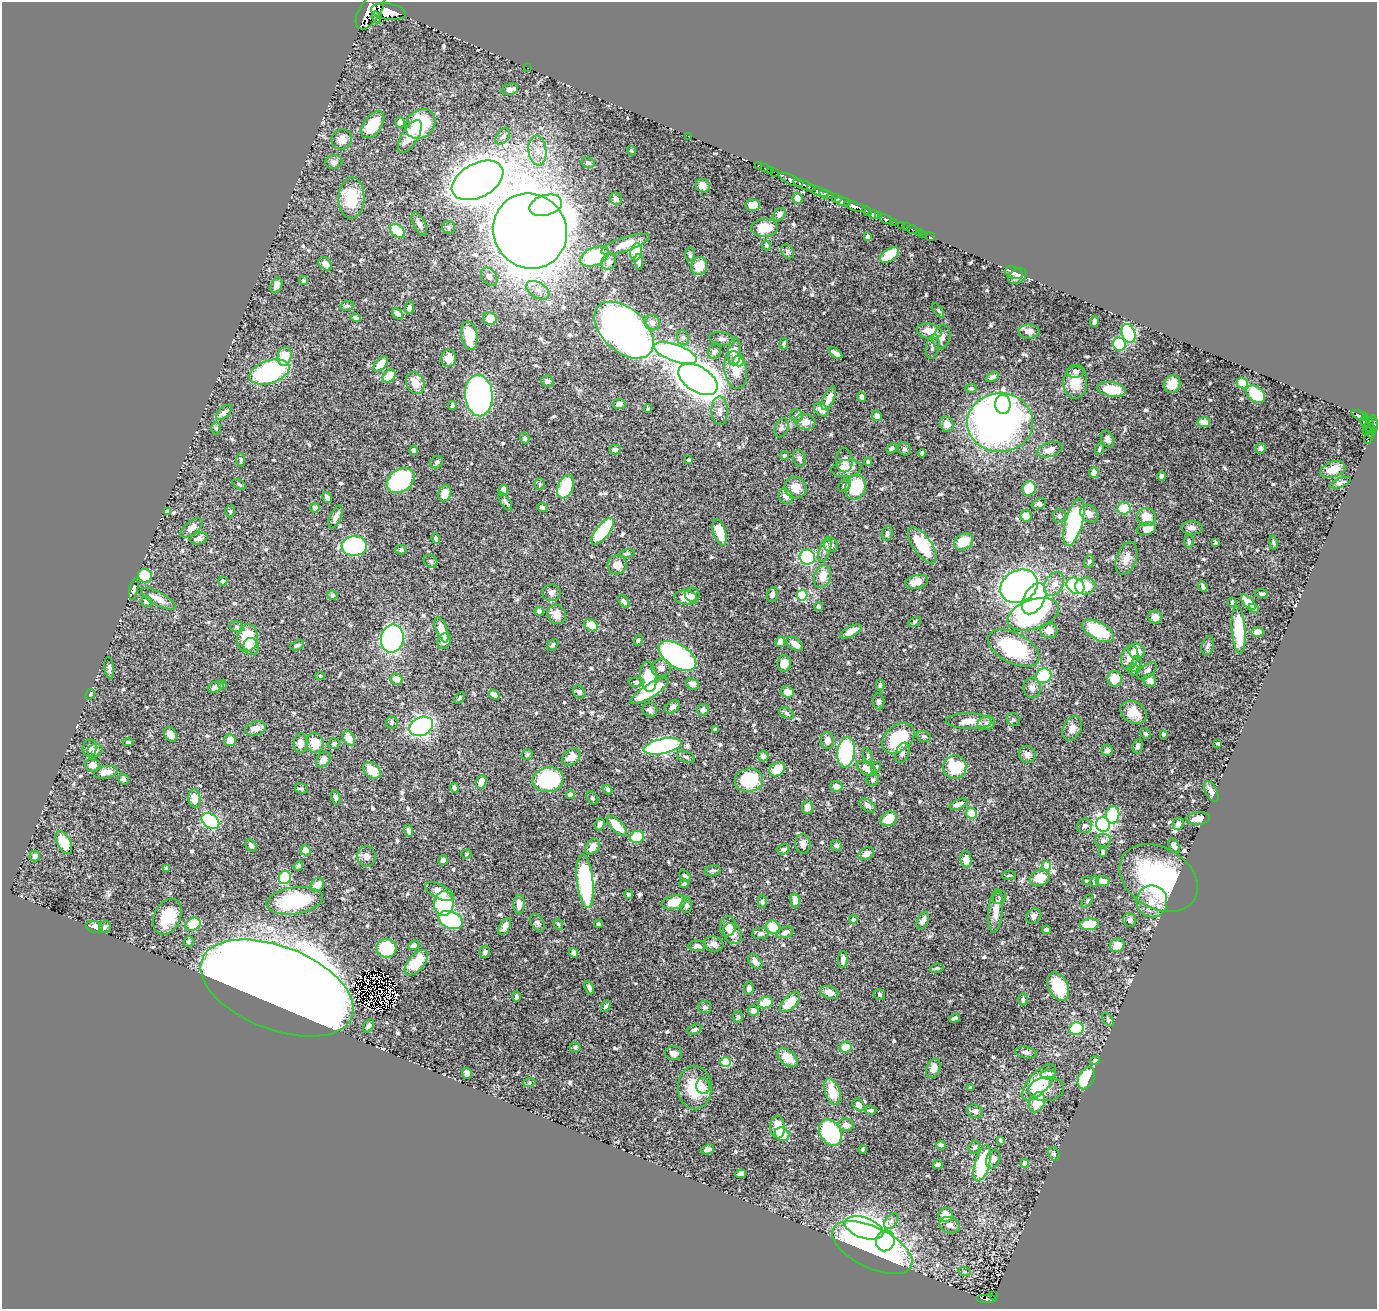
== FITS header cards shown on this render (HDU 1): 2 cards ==
NAXIS1  =                 1375
NAXIS2  =                 1307

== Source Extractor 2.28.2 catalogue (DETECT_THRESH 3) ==
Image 1375 x 1307 px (HDU 1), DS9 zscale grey, 1 PNG px = 1 image px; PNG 1379 x 1311 px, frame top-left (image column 1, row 1307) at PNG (2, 2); each listed source drawn as its Kron ellipse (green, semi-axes under 4 px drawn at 4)
Background 0.954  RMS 0.015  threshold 0.0461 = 3 sigma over >= 5 px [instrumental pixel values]
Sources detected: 624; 5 with non-positive FLUX_AUTO (blend fragments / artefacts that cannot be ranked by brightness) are neither listed nor drawn; of the other 619, the 500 brightest by FLUX_AUTO listed and drawn (119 fainter detections omitted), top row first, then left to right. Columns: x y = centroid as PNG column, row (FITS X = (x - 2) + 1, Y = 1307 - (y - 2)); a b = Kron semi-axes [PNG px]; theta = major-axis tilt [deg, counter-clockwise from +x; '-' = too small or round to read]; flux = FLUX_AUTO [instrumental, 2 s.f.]
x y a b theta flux
370 11 21 10 58 6400
388 12 17 8 -9 3500
376 17 6 4 -70 300
527 68 2 2 - 2.5
510 89 8 5 15 5.8
400 122 5 4 - 4.7
420 124 16 13 44 60
373 125 15 9 54 31
410 136 18 8 59 14
503 136 9 6 54 2.9
688 136 2 2 - 8.1
342 140 10 10 - 7.8
537 151 15 9 -84 11
631 151 5 4 - 1.5
334 162 8 7 - 4.5
588 163 7 5 -11 2
758 165 3 2 - 28
764 168 2 2 - 16
771 170 3 2 - 31
774 172 2 2 - 14
477 180 28 17 28 2600
791 180 13 4 -26 1200
804 185 12 3 -21 990
703 186 7 6 - 7.2
818 191 11 4 -22 290
827 194 7 4 -13 850
351 198 20 13 88 38
797 198 5 5 - 7.4
836 198 5 3 - 320
616 199 6 6 - 3.9
843 201 8 4 -9 520
546 205 17 10 16 110
753 205 7 6 - 9.8
855 207 11 4 -19 1500
867 211 5 4 - 530
779 214 7 5 52 4.3
873 214 5 4 - 900
878 216 4 3 - 480
886 219 7 3 -22 330
893 222 4 3 - 84
419 224 13 6 -62 4.4
902 225 3 3 - 41
448 227 6 6 - 2.2
906 227 3 2 - 20
765 228 13 9 4 26
912 229 5 3 - 18
397 231 8 5 -38 36
530 231 38 36 -58 3400
919 232 2 2 - 5.3
922 234 2 2 - 9.3
867 237 4 3 - 2.5
930 237 5 2 - 10
625 244 25 7 18 15
766 245 5 4 - 1.9
787 251 7 6 - 2.2
636 252 8 6 78 40
690 254 7 5 89 2.3
889 255 10 6 35 19
594 256 15 9 23 76
609 262 8 7 - 4.2
639 262 8 4 -83 3.2
325 264 8 5 -47 5.5
699 266 9 8 - 18
1014 273 9 6 -18 3.2
1017 276 10 7 34 7.2
489 277 10 7 -52 5.1
304 281 4 4 - 1.7
276 285 8 5 69 5.5
538 290 13 7 -32 6.8
347 306 7 5 11 2.1
409 308 6 4 84 3.1
938 310 8 4 -54 1.6
398 314 6 4 -44 4.1
356 318 5 4 - 2.2
490 319 7 6 - 22
1094 321 5 3 - 4
652 323 8 7 - 4.3
624 330 35 21 -42 780
929 331 12 7 -10 12
1029 331 10 7 -2 5.8
1128 333 9 6 -70 92
469 336 14 8 -80 24
942 337 12 8 73 7.6
683 338 7 6 - 2.9
722 339 12 6 -12 4.1
784 344 6 4 79 2
1119 344 7 6 - 40
933 346 12 6 78 4.3
714 352 7 6 - 3
734 352 13 6 87 11
675 353 22 8 -20 310
836 353 8 3 -37 4.4
285 356 9 7 80 23
449 358 8 7 - 10
738 361 5 5 - 36
381 364 9 5 45 16
736 370 19 11 -80 18
1076 371 9 6 4 3.3
269 372 21 11 18 130
389 376 7 5 46 20
992 377 7 4 27 3.1
698 379 22 12 -32 1400
547 381 6 5 - 3.3
1075 382 16 12 87 18
415 383 11 9 -66 16
1242 383 6 5 - 21
1172 384 9 7 66 13
971 388 6 4 1 1.7
1112 389 14 7 -10 25
1256 394 11 7 -39 39
479 395 21 14 -86 310
862 397 5 4 - 3.6
829 398 13 5 65 9.4
619 404 6 5 - 4
1003 404 9 8 - 68
452 406 4 3 - 1.6
648 409 4 3 - 1.9
821 410 8 5 -37 8.9
720 411 14 8 -90 6.9
224 412 10 5 42 3.7
1359 415 8 3 -22 160
797 416 6 6 - 2.4
877 416 5 5 - 3.2
1365 418 4 3 - 170
805 422 10 8 -10 7.4
1204 422 6 5 - 11
1365 422 5 3 - 90
1000 423 33 29 3 550
1374 423 8 4 -84 540
947 424 8 6 -66 8.1
1370 425 7 4 78 180
216 428 6 5 - 1.5
781 428 10 6 67 3
1367 430 4 2 - 130
1371 431 7 4 90 110
525 438 6 4 -74 2
1368 438 6 3 72 110
1107 439 9 6 -62 4.5
892 448 6 4 42 2.3
1260 448 5 5 - 2.7
615 449 5 5 - 4.4
904 449 7 6 - 2.3
1099 449 6 3 64 1.8
414 450 5 4 - 3.7
1050 450 13 7 17 8.8
922 453 4 3 - 2.5
784 456 4 4 - 1.6
799 458 8 6 -74 3.4
241 460 7 4 -90 2
689 460 3 3 - 1.6
844 460 12 8 -89 4.5
437 462 6 5 - 2
868 462 4 3 - 1.8
846 469 15 8 7 14
1333 469 13 7 20 12
1094 472 5 5 - 6.7
1162 476 4 4 - 4.9
401 480 15 11 35 94
1340 483 11 4 21 3.1
239 484 7 4 -32 1.8
540 484 6 5 - 1.6
844 486 7 5 42 2
566 487 12 7 67 67
856 487 12 10 69 43
795 488 11 10 - 12
1029 488 7 6 - 33
503 490 6 4 67 8.5
445 493 8 6 70 11
786 496 8 6 -40 5.6
327 498 6 4 -58 2.8
505 502 10 4 -56 2.6
1039 504 7 5 17 2.9
315 508 4 4 - 3
542 508 5 4 - 2.6
1124 508 6 6 - 25
167 511 4 3 - 1.9
230 511 6 4 71 1.6
1089 514 10 8 -42 7.3
1026 516 6 5 - 7.5
1059 516 7 6 - 2.8
336 517 12 5 66 4.6
1146 517 9 9 - 18
1074 522 24 8 75 110
192 528 13 6 39 6.2
1192 528 11 6 -1 5.3
1146 529 10 6 13 9.7
603 531 16 6 51 64
720 532 14 6 -74 20
887 533 7 5 80 3.2
199 538 9 5 17 3.8
436 538 5 4 - 2.2
964 542 10 7 37 19
1189 542 6 5 - 1.8
1215 543 3 3 - 1.6
1273 543 7 3 -80 1.6
831 545 7 7 - 3.9
922 545 21 9 -55 47
354 546 12 10 4 140
825 549 13 5 72 4.8
401 550 5 5 - 2.2
627 554 8 4 9 1.6
807 557 8 7 - 96
1126 558 17 10 71 8.8
431 561 7 6 - 2.4
1089 561 6 5 - 1.9
617 565 9 9 - 9.5
145 576 7 6 - 34
822 576 11 8 73 13
223 581 4 4 - 2.5
917 582 11 6 16 8.8
1054 584 13 9 59 8.4
1019 586 19 15 30 310
1076 586 9 7 -34 87
1085 586 10 8 7 17
1203 587 5 4 - 3
134 589 11 4 78 2.7
551 593 9 8 - 4.2
772 594 7 5 73 3.5
1262 594 6 4 -6 2.4
332 595 5 4 - 1.5
692 595 7 7 - 5
802 595 5 5 - 64
686 598 11 7 -7 12
158 599 19 6 -28 10
1034 599 17 10 60 150
146 601 6 5 - 3
624 601 7 4 -55 2.8
1232 602 4 3 - 1.6
1248 602 9 4 -46 15
819 607 4 3 - 3.5
1254 608 5 4 - 2.5
539 611 5 4 - 2.3
557 614 10 9 - 10
1033 614 27 14 19 200
1155 617 7 6 - 6.2
914 622 7 4 28 1.5
591 625 7 5 -34 15
237 627 7 5 -17 2.1
442 630 13 5 -70 11
1049 630 8 7 - 8.9
1239 630 24 7 -86 41
851 631 12 5 27 9.1
1098 631 17 8 -29 56
1257 632 6 5 - 6.9
247 638 14 10 82 41
392 639 14 11 79 180
638 640 5 4 - 2
444 641 8 6 67 7.3
780 642 5 5 - 12
795 644 9 5 -35 8.6
297 645 7 4 25 2.2
553 645 7 5 50 2.2
251 646 9 7 -75 6
1208 646 10 6 72 3.2
1014 648 28 15 -28 89
1136 651 8 7 - 13
677 656 21 11 -32 280
1130 657 12 8 77 11
784 663 8 7 - 10
1136 664 8 5 74 2.5
109 668 11 4 -82 2.7
661 668 10 9 - 6.2
1133 670 6 5 - 1.9
1147 671 11 6 38 3.7
320 676 5 4 - 1.6
1044 676 8 7 - 46
649 677 15 8 -84 26
396 679 6 5 - 8.9
1115 679 7 7 - 20
1150 680 7 6 - 8.8
636 682 7 4 -2 1.8
692 684 7 5 -29 5.1
223 685 4 4 - 2
880 685 5 3 - 1.8
216 687 8 5 22 4
1032 688 10 8 -83 5
650 691 22 7 32 62
579 692 7 5 -50 3
787 692 6 5 - 13
90 694 6 4 65 1.6
494 695 6 4 -37 5.5
459 698 6 4 51 1.5
879 701 8 5 -83 2.6
672 707 8 5 33 4
650 710 7 7 - 3.5
703 710 6 5 - 3.2
1133 712 14 10 -30 15
787 713 8 5 -27 2.2
1013 720 7 6 - 2.4
969 721 23 8 -2 17
392 723 6 6 - 2.2
986 723 9 7 15 4
421 726 12 9 26 280
1072 728 13 9 63 8.3
256 729 10 7 14 6.7
715 729 3 3 - 1.8
170 734 8 5 -54 7.4
1145 734 6 4 -46 2.1
1163 734 3 3 - 2
924 737 7 5 -16 2.1
349 738 8 5 -60 11
898 738 18 12 41 57
230 740 6 5 - 11
827 740 8 6 -89 5.5
128 742 5 3 - 1.5
301 743 10 7 -90 6.3
315 743 10 8 -71 18
1218 743 3 3 - 1.8
334 744 6 5 - 2.3
662 746 19 7 12 240
1138 746 7 5 79 2.7
90 748 9 7 76 4
1107 750 5 5 - 3.3
95 751 7 6 - 3.2
846 752 15 8 83 140
902 753 10 6 69 3.5
527 754 5 5 - 1.7
1027 754 9 8 - 5.3
868 755 7 4 -72 2
763 756 5 5 - 3.8
571 757 10 7 37 11
686 757 9 5 -17 2.4
323 760 8 6 50 6.3
92 765 7 6 - 6.2
876 767 5 4 - 2.7
955 767 12 11 - 48
777 769 8 6 33 25
867 769 11 6 -28 8.3
372 770 10 7 -41 20
106 772 12 6 11 8.3
123 779 6 5 - 2.7
548 780 15 12 10 110
749 780 14 11 7 58
873 780 6 6 - 2.2
481 782 7 5 68 9.6
836 786 6 5 - 4.7
301 788 6 5 - 1.9
454 788 5 4 - 2.7
607 789 5 4 - 1.9
1211 792 11 5 -62 6.7
570 795 4 4 - 7.6
336 797 7 4 -75 2.9
194 798 9 6 -83 13
592 798 7 5 -54 2.1
959 804 10 4 22 7.3
868 805 9 5 -37 4.9
807 807 6 5 - 7.9
971 813 5 5 - 15
1113 815 9 6 85 45
1198 818 12 6 4 8.3
889 819 8 6 32 22
210 821 10 6 -37 140
600 824 6 5 - 2.6
1103 824 7 7 - 290
1178 824 6 5 - 4.7
617 826 13 5 -44 23
1085 826 8 7 - 3.4
409 831 6 3 -75 2.8
637 837 7 6 - 29
1103 841 8 6 5 3.1
64 842 12 6 -61 22
803 844 10 7 -82 5.4
251 845 7 4 -51 3.4
836 845 6 5 - 2.4
1174 846 8 5 -62 4.7
593 847 9 6 53 8.1
783 849 6 5 - 2.8
305 850 5 5 - 8.8
1103 852 4 3 - 2.4
466 854 5 4 - 1.6
866 854 8 5 29 6.4
35 856 5 5 - 3.4
366 856 10 9 - 5.6
966 859 8 5 -86 8.3
443 860 5 4 - 4.7
298 866 5 4 - 2
1046 866 4 4 - 35
166 869 4 4 - 2.5
713 871 8 5 11 2.4
1009 875 7 4 5 1.6
685 876 6 4 -48 2.5
285 878 7 6 - 72
1040 878 10 8 20 17
1159 878 42 30 -31 160
585 881 27 8 -84 130
1086 881 3 3 - 1.6
1094 881 6 4 76 2
1103 881 7 5 -7 8.3
684 884 5 4 - 2
317 885 7 6 - 9.8
439 892 16 7 -26 11
628 894 4 4 - 1.6
1000 897 7 6 - 3.5
795 900 7 5 -82 9.5
295 901 28 13 8 77
1087 901 8 3 50 1.5
1152 901 16 15 - 18
674 902 12 7 14 20
762 902 6 4 -88 1.5
444 904 12 10 84 88
519 904 9 5 88 7
686 905 7 5 88 3.3
996 911 22 7 85 12
1034 916 8 7 - 3.9
167 917 19 13 63 35
853 919 4 4 - 1.7
451 920 13 8 -21 80
1130 920 7 6 - 2.8
923 921 9 5 65 5.4
537 923 9 6 -58 2.7
193 924 8 6 29 35
558 924 6 4 -60 1.7
598 924 4 4 - 1.8
1089 924 10 5 7 28
728 926 10 8 82 7.3
95 927 9 6 -16 6.6
105 927 6 6 - 2.1
505 927 9 5 60 5.8
773 927 7 6 - 24
1047 930 4 4 - 3.6
785 932 9 5 19 3.2
732 934 11 8 -56 9
761 934 8 5 2 2.7
189 941 5 4 - 1.7
714 944 10 7 -9 4.6
414 945 6 4 23 3.3
1117 945 7 6 - 12
697 946 9 5 -1 3.7
386 948 10 9 - 48
485 952 6 5 - 2.6
573 953 5 4 - 3.6
843 960 8 5 88 3.9
755 962 8 6 -49 6.3
416 963 15 8 49 33
937 968 7 4 9 1.9
1058 986 15 9 -64 31
589 987 7 4 -68 3
277 988 80 41 -21 8200
749 988 6 4 80 3.3
829 992 9 6 -20 8.4
880 994 6 5 - 2.2
516 997 5 4 - 2.5
1023 999 6 5 - 2
765 1002 8 5 16 18
790 1002 12 6 44 24
606 1006 6 4 58 2.2
705 1007 6 6 - 2.6
753 1011 5 5 - 5.4
738 1017 6 5 - 1.7
954 1018 5 4 - 2.6
1108 1020 7 4 -53 1.7
369 1026 7 4 57 3.1
1076 1029 7 6 - 47
694 1030 7 4 20 2.3
575 1047 5 5 - 1.9
846 1047 6 5 - 16
1026 1052 11 6 -11 3.9
674 1053 8 7 - 5.4
788 1058 12 7 -40 17
1095 1060 5 4 - 1.6
726 1062 5 5 - 46
933 1068 10 6 68 8.4
467 1073 5 4 - 7.1
1048 1075 7 5 5 5.1
1086 1078 12 7 63 43
1039 1082 22 10 48 53
529 1083 6 4 19 1.5
703 1086 8 7 - 4.2
695 1088 21 17 -88 38
971 1088 4 3 - 1.9
1046 1089 18 12 6 8.3
832 1092 14 7 -71 27
1037 1102 10 7 65 23
859 1105 7 5 -50 6
871 1110 5 4 - 2.4
975 1111 8 6 -19 4
846 1125 7 6 - 6.1
777 1127 11 7 88 19
830 1132 14 10 -61 130
782 1134 8 6 -36 26
1000 1140 4 3 - 1.6
941 1145 4 4 - 2.9
974 1147 6 5 - 2.5
708 1149 7 5 21 3.5
863 1149 4 3 - 1.9
1054 1154 7 5 -60 1.8
993 1159 10 6 68 4.4
982 1163 18 7 74 78
1025 1163 4 4 - 12
938 1165 5 4 - 4.5
741 1174 5 4 - 2.9
945 1215 7 7 - 12
891 1221 9 5 53 3.5
949 1225 10 8 -24 5.3
864 1228 20 10 -19 430
885 1241 10 9 - 140
872 1248 43 20 -26 550
965 1272 6 4 -19 1.5
993 1295 3 2 - 23
987 1299 10 4 0 160
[119 fainter detections neither listed nor drawn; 5 non-positive-flux detections neither listed nor drawn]